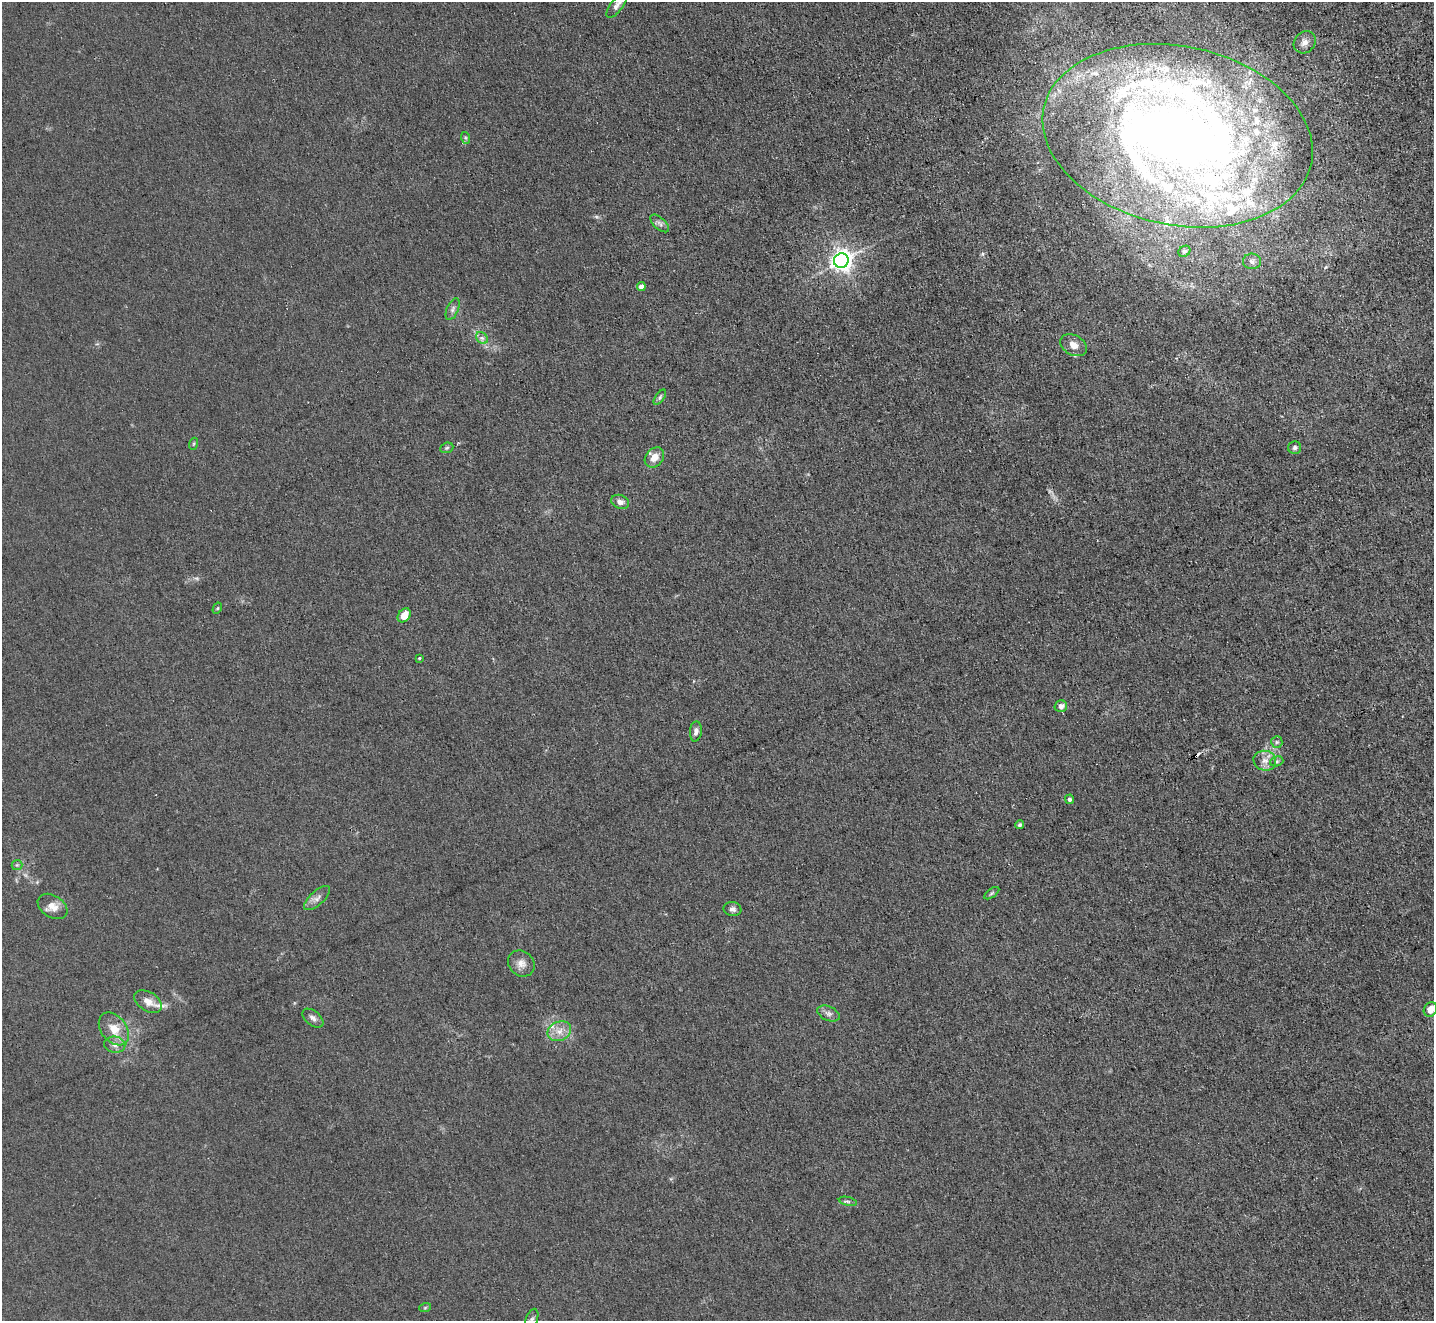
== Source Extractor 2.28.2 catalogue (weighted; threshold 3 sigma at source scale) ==
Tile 10 of 4 x 4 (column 2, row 3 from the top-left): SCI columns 1433-2864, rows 1472-2790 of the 5729 x 5718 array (HDU 1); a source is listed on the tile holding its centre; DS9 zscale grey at full resolution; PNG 1436 x 1323 px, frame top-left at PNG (2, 2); each listed source drawn as its Kron ellipse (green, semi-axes under 4 px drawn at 4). Shown black and unused: <1% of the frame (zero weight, under 3 of 4 exposures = <1% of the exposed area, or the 3 px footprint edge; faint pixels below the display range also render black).
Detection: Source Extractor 2.28.2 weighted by HDU 2 'WHT'; one run over the whole footprint, this tile lists its part. Background 0.0461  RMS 0.007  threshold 0.0315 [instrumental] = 3 sigma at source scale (4.5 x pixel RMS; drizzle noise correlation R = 1.50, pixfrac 1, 0.05/0.05 arcsec/px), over >= 5 px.
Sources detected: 61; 1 cosmic-ray / hot-pixel residue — neither listed nor drawn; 16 inside a brighter listed object's ellipse — not listed separately; the other 44 listed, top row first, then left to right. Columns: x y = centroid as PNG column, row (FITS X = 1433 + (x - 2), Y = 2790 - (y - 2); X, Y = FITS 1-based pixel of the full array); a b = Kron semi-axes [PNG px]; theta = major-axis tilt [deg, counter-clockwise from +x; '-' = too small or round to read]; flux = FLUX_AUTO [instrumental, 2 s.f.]
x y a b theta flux
617 5 15 6 52 3.3
1305 42 12 10 48 4.7
1178 136 136 89 -12 970
466 138 6 4 -71 1.1
660 223 11 6 -42 2.5
1184 251 6 5 - 1.4
841 261 7 7 - 510
1252 261 9 7 -4 2.9
641 286 4 4 - 4.7
453 309 12 5 67 2.4
482 338 7 5 -43 2
1074 345 14 10 -29 6.5
660 397 9 4 55 1.5
193 444 6 4 71 0.99
447 448 7 5 21 1.3
1295 448 6 6 - 1.7
654 457 11 8 48 7.8
620 502 9 6 -21 3.6
217 608 6 4 60 0.91
404 615 8 5 52 9.2
419 658 3 3 - 0.61
1061 706 6 5 - 3.6
696 731 10 6 84 3
1277 742 6 5 - 1.5
1265 761 11 10 - 5.6
1277 761 7 4 18 1.3
1069 799 5 4 - 1.9
1019 825 4 4 - 1.3
17 865 5 5 - 1.2
992 893 8 4 35 1.2
317 898 16 7 42 4.1
52 906 16 11 -33 7.2
732 909 9 7 -10 2.8
521 963 14 12 -42 5.8
148 1002 15 9 -33 6.4
1430 1009 7 6 - 6.9
828 1014 12 7 -24 3
313 1018 12 7 -39 3
114 1029 18 12 -52 12
559 1031 12 9 24 6.7
115 1045 10 8 -9 4.1
848 1201 9 3 -13 1.5
425 1308 6 3 20 0.83
531 1320 12 6 69 2.4
Overlapping masked pixels (flux is a lower limit): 1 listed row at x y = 1178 136
Isophote crosses this tile's border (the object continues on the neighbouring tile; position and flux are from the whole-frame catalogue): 3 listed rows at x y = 1178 136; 1430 1009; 531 1320